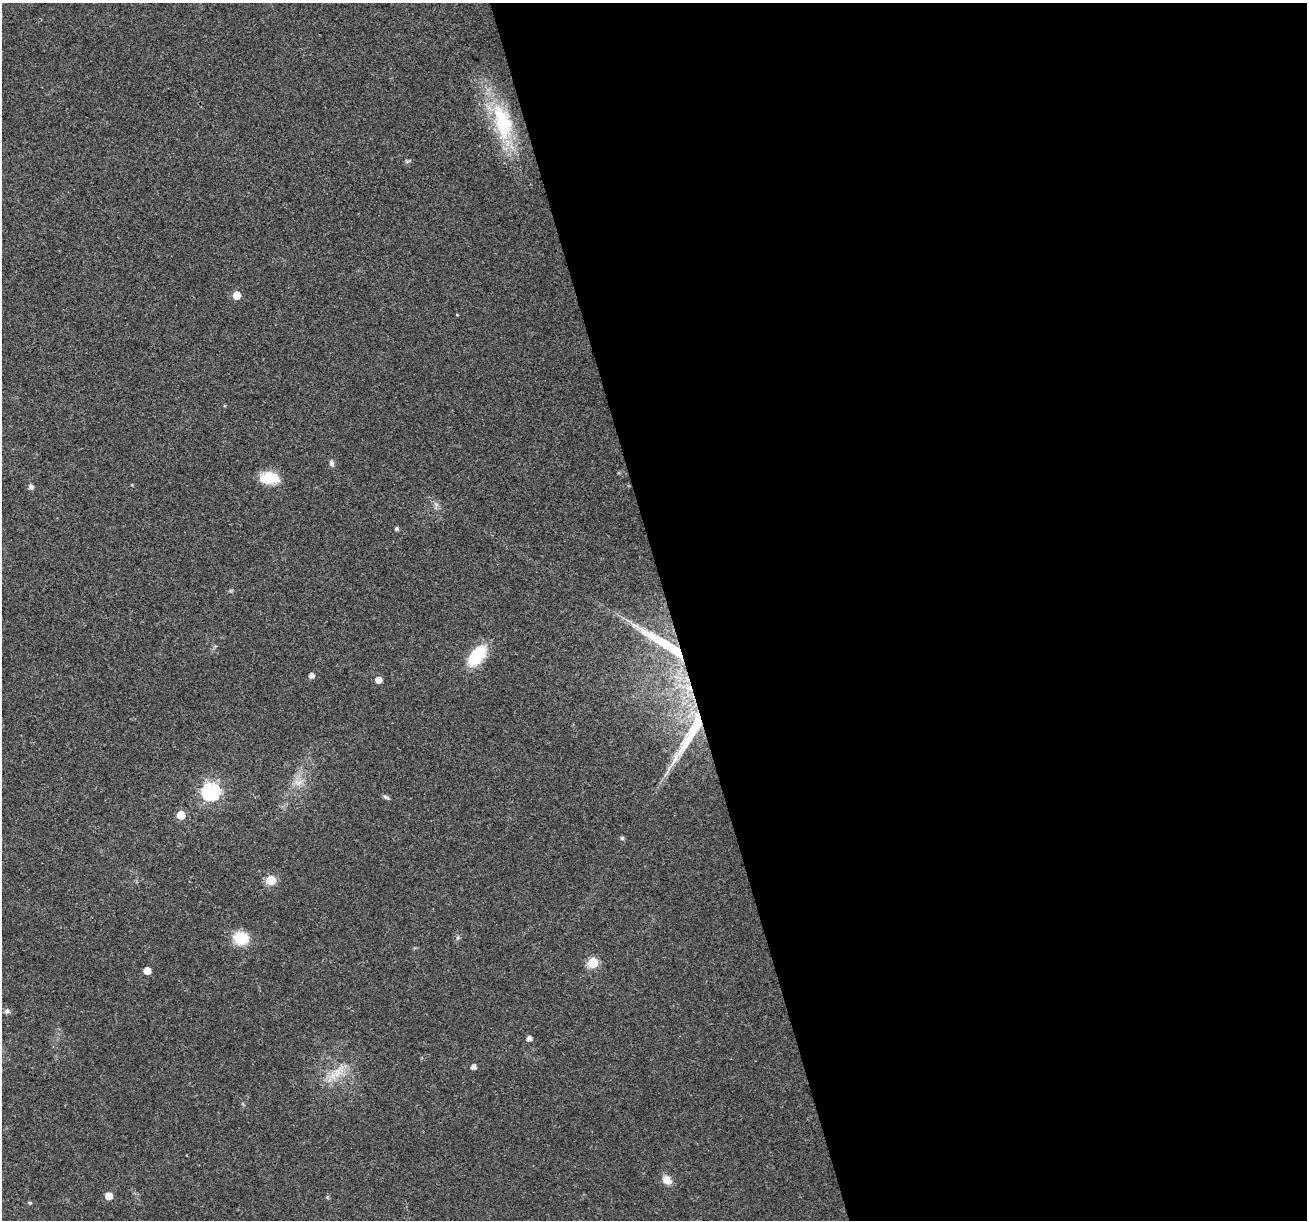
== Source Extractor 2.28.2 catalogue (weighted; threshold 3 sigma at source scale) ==
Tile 8 of 4 x 4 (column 4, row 2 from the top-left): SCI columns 3916-5220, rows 2539-3756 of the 5220 x 5027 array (HDU 1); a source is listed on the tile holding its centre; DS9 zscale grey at full resolution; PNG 1309 x 1222 px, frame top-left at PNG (2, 3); no overlay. Shown black and unused: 49% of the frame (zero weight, under 3 of 4 exposures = <1% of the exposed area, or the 3 px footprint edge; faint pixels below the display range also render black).
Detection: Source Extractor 2.28.2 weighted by HDU 2 'WHT'; one run over the whole footprint, this tile lists its part. Background 0.0215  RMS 0.003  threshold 0.0133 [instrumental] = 3 sigma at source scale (4.5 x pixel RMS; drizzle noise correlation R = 1.50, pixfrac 1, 0.0396/0.0396 arcsec/px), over >= 5 px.
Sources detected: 32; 1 inside a brighter listed object's ellipse — not listed separately; the other 31 listed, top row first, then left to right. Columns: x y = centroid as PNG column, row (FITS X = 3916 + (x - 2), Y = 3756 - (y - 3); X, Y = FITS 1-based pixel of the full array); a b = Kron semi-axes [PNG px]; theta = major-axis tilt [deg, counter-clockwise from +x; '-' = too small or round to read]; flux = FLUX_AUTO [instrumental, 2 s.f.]
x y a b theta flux
502 122 53 23 -75 21
407 161 7 4 18 0.48
237 295 5 5 - 6.7
457 315 4 2 - 0.19
332 463 8 6 -76 0.79
270 477 21 15 -30 6.3
132 485 4 3 - 0.24
31 487 5 5 - 1.2
397 529 4 4 - 0.73
664 644 74 9 -33 18
477 656 20 11 53 16
312 676 5 5 - 1.4
378 680 5 5 - 2.8
688 688 13 8 -29 3.4
689 735 81 11 59 17
298 782 14 9 -1 2.6
211 792 7 7 - 95
386 797 9 4 -35 0.67
181 815 5 5 - 7.1
622 838 5 5 - 0.59
271 880 6 5 - 15
241 938 17 14 -7 8.2
593 963 6 6 - 19
147 971 5 5 - 4.1
7 1011 7 6 - 0.85
529 1038 5 4 - 1.4
473 1067 4 4 - 1.5
337 1072 35 12 43 6.5
667 1180 11 8 -47 3
109 1196 5 5 - 4.4
30 1203 5 4 - 0.43
Overlapping masked pixels (flux is a lower limit): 3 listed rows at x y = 664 644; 688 688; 689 735